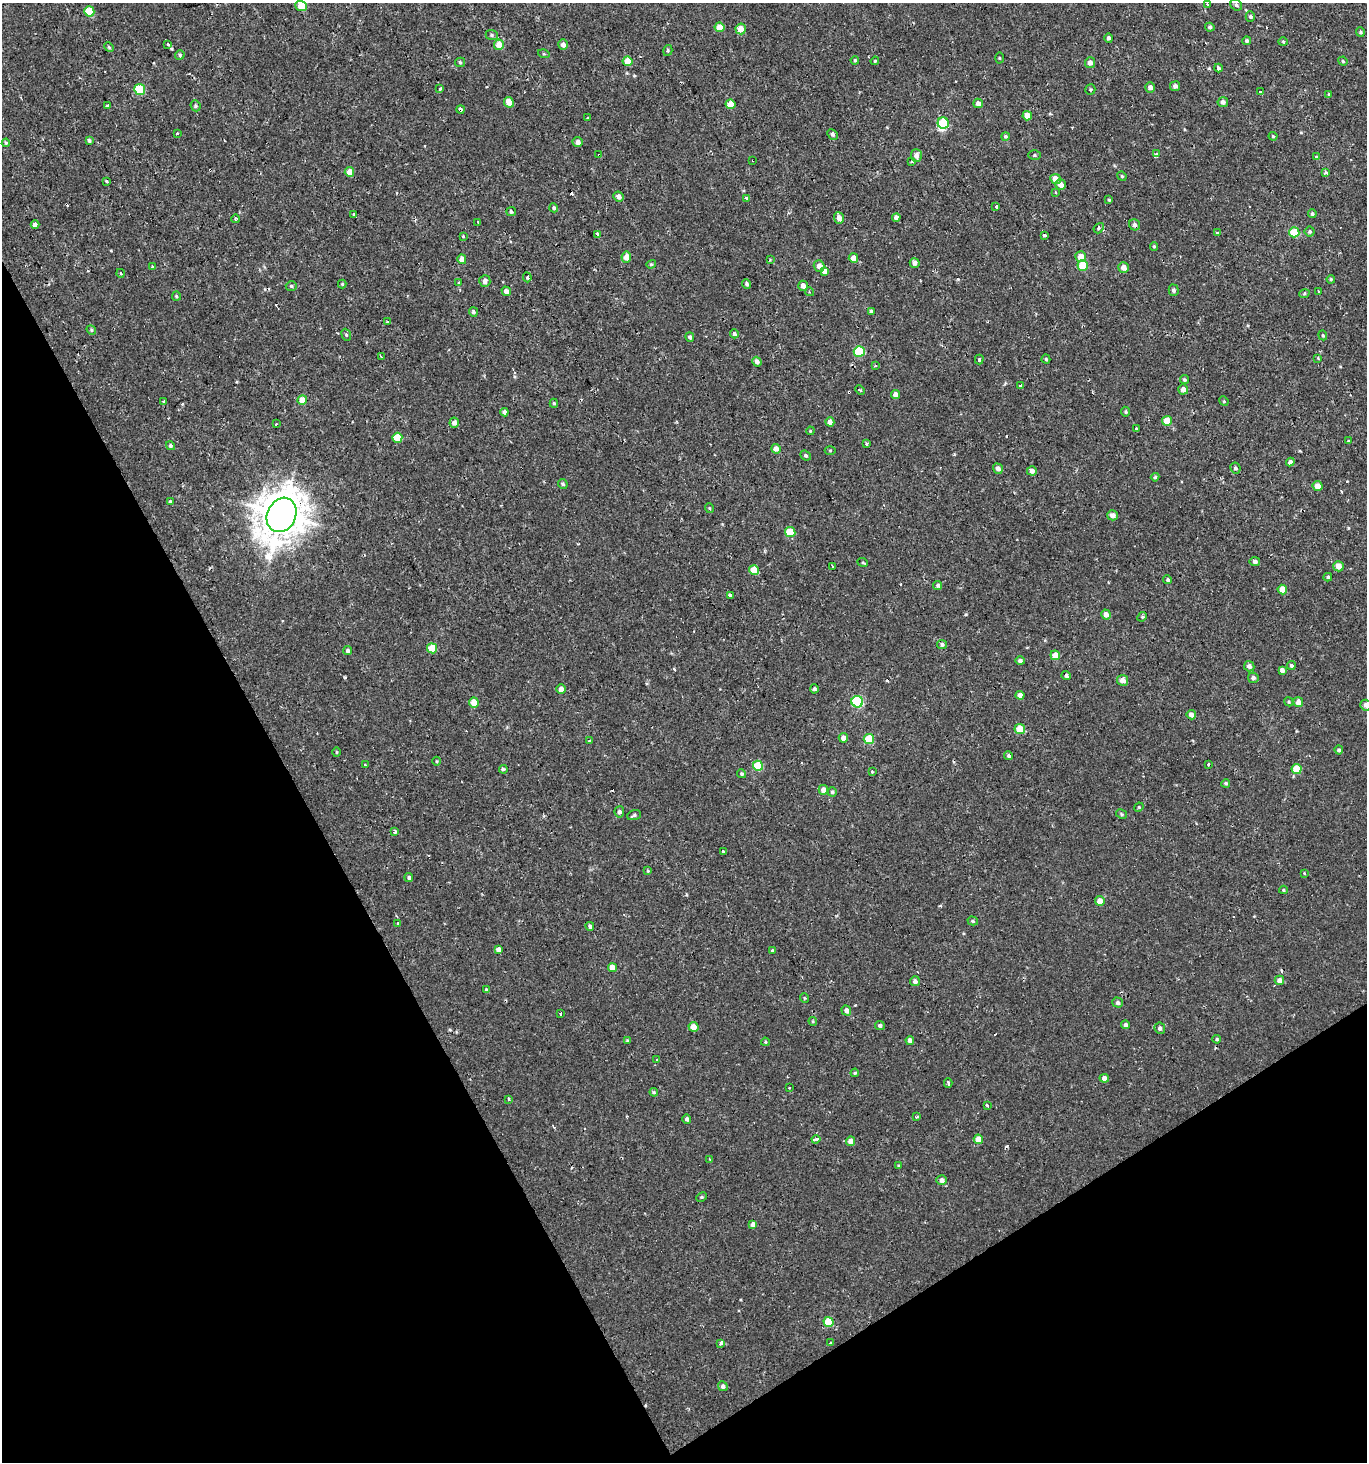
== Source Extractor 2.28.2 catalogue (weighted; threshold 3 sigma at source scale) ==
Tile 14 of 4 x 4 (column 2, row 4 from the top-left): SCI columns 1482-2846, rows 60-1519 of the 5776 x 5899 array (HDU 1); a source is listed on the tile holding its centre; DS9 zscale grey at full resolution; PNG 1369 x 1464 px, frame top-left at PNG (2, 3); each listed source drawn as its Kron ellipse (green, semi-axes under 4 px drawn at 4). Shown black and unused: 29% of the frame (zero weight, under 2 of 3 exposures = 3% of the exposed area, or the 3 px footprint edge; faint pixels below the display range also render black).
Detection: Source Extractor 2.28.2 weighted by HDU 2 'WHT'; one run over the whole footprint, this tile lists its part. Background 6.84e-04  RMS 0.0024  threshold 0.011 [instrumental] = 3 sigma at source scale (4.5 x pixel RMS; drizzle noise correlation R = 1.50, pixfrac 1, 0.0396/0.0396 arcsec/px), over >= 5 px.
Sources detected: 296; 1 inside a brighter object's white glare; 24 cosmic-ray / hot-pixel residue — neither listed nor drawn; the other 271 listed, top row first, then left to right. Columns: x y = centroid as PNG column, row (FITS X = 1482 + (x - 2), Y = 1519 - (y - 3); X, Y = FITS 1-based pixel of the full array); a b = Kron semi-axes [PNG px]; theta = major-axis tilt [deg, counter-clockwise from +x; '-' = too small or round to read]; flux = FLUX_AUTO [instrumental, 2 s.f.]
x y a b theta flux
1207 5 3 3 - 1.2
1236 5 6 5 - 0.56
301 6 6 4 -21 5.2
89 11 5 5 - 6.8
1250 17 5 4 - 0.51
720 27 5 4 - 3.1
1210 27 5 4 - 0.51
741 29 5 5 - 2.6
1360 32 5 4 - 0.3
492 35 6 5 - 0.4
1109 38 4 4 - 0.57
1247 41 4 4 - 0.46
1283 42 4 4 - 0.27
168 44 3 3 - 0.87
499 45 5 5 - 3.2
563 45 5 5 - 1
109 47 5 4 - 0.3
668 51 6 4 72 0.34
544 54 6 3 -17 0.26
180 55 5 4 - 0.36
999 58 5 3 - 0.22
855 60 4 4 - 0.25
627 61 5 5 - 3.7
875 61 4 3 - 0.23
1343 61 5 4 - 0.26
460 62 5 4 - 0.32
1090 63 5 5 - 1.2
1218 68 4 3 - 4.3
1175 86 5 5 - 0.8
1150 87 5 5 - 1
140 89 5 5 - 11
440 89 3 3 - 2
1090 89 5 5 - 0.32
1261 92 4 3 - 4.1
1329 94 4 4 - 0.21
509 102 5 4 - 2.4
1223 102 5 5 - 0.95
978 103 5 4 - 1.2
730 104 5 4 - 3.5
107 105 3 2 - 0.37
195 106 5 5 - 0.41
461 110 4 3 - 4.6
1027 116 5 4 - 2.8
587 118 3 3 - 1.4
943 123 5 5 - 11
178 134 3 3 - 0.7
832 134 6 4 -46 0.55
1005 136 4 4 - 0.31
1273 136 4 3 - 0.25
89 141 4 3 - 0.39
578 142 5 5 - 1.1
6 143 4 4 - 0.26
1157 154 3 3 - 8.6
599 155 3 3 - 1.4
1035 155 6 5 - 0.36
916 156 6 5 - 1.2
1317 156 3 3 - 1
753 160 3 3 - 0.37
912 161 3 3 - 0.24
349 172 5 4 - 2.2
1326 173 4 3 - 0.72
1122 176 5 4 - 0.29
1056 179 5 5 - 2.1
106 181 4 3 - 0.22
1060 184 5 5 - 1.8
1055 192 3 3 - 0.71
619 197 5 4 - 1.1
746 198 3 3 - 1.1
1109 200 4 4 - 0.28
996 207 3 3 - 6.4
554 208 4 4 - 0.44
511 212 5 4 - 0.44
1312 214 4 4 - 0.42
354 215 3 3 - 2
896 217 4 4 - 0.66
839 218 6 5 - 1.4
235 219 4 3 - 0.28
478 222 3 2 - 0.53
35 225 4 4 - 0.79
1135 225 6 5 - 0.73
1099 228 5 4 - 0.48
1294 232 5 5 - 7.5
1310 232 5 5 - 0.39
1217 233 4 3 - 0.76
598 234 4 3 - 2
1045 235 3 3 - 6
463 236 4 4 - 0.21
1154 246 4 4 - 0.27
626 257 5 5 - 2.4
1081 257 5 5 - 2.8
853 258 5 4 - 2
462 259 5 4 - 1.7
770 260 4 3 - 0.18
915 263 5 4 - 1
651 264 5 4 - 0.31
1083 265 5 5 - 6.8
152 266 3 3 - 0.5
819 266 6 5 - 1.4
1123 267 5 5 - 1.8
825 272 4 3 - 60
120 273 4 3 - 0.23
527 277 5 4 - 0.41
1331 279 4 3 - 0.26
485 281 6 5 - 1.3
459 283 3 3 - 0.69
342 284 4 4 - 0.3
747 284 5 4 - 0.52
291 286 5 4 - 0.36
803 286 5 4 - 1.4
1174 290 5 5 - 0.67
506 291 5 4 - 1.2
810 292 4 3 - 0.25
1319 292 4 3 - 0.67
1304 294 5 3 - 0.3
176 296 5 4 - 0.29
871 311 4 4 - 0.43
473 312 5 4 - 0.47
387 321 3 3 - 1.2
91 330 5 4 - 0.32
734 334 4 4 - 0.51
346 335 6 4 -68 0.42
1323 335 5 4 - 0.27
690 337 5 4 - 0.56
859 351 5 5 - 11
381 357 3 3 - 0.85
1318 358 4 3 - 0.34
979 359 5 3 - 0.33
1046 359 4 4 - 0.34
757 362 5 4 - 0.96
876 366 3 3 - 0.48
1184 380 4 4 - 0.35
1020 385 4 3 - 0.19
1183 389 5 5 - 1
860 390 5 3 - 0.27
896 395 4 4 - 1.2
302 400 5 5 - 2.6
164 401 3 3 - 1.6
1224 401 5 4 - 0.27
554 403 4 4 - 0.31
504 412 4 4 - 0.88
1126 412 5 4 - 0.34
1167 421 5 5 - 4.5
830 422 4 4 - 1.5
454 423 5 5 - 1.2
276 424 3 2 - 0.54
1136 429 3 3 - 1.9
810 431 4 3 - 0.2
397 438 5 5 - 5.6
1349 441 3 3 - 2.6
867 444 3 3 - 1.5
171 446 5 4 - 0.43
776 449 5 4 - 1.2
830 450 5 3 - 0.25
806 456 5 4 - 0.47
1290 462 4 4 - 1.2
1235 468 6 5 - 0.52
998 469 5 4 - 0.86
1032 471 5 4 - 1.1
1155 477 4 4 - 0.37
563 484 5 4 - 0.44
1317 486 5 4 - 2.7
170 502 3 3 - 2
709 508 5 3 - 0.22
282 515 18 14 64 700
1113 515 5 5 - 1.6
790 532 5 5 - 5.8
1255 561 5 4 - 0.73
863 563 5 3 - 0.25
832 566 3 2 - 0.54
1338 566 5 5 - 2.3
754 570 5 5 - 5
1328 577 4 4 - 0.39
1168 580 4 4 - 0.44
938 585 4 4 - 0.57
1282 590 5 4 - 3.4
730 596 3 3 - 6.7
1106 614 5 5 - 1.6
1142 617 5 4 - 0.35
942 644 5 4 - 0.54
432 648 5 5 - 6.4
348 650 4 4 - 0.58
1055 655 5 4 - 2.6
1020 661 5 4 - 0.65
1249 666 5 5 - 0.86
1291 666 4 4 - 0.52
1282 670 4 4 - 1
1066 676 5 4 - 0.61
1253 678 5 5 - 0.68
1123 680 5 5 - 1.9
561 689 5 4 - 1.5
814 689 4 4 - 0.52
1020 695 4 4 - 1.5
474 702 5 5 - 2.7
857 702 6 5 - 20
1289 702 5 3 - 0.28
1298 702 5 4 - 2.1
1366 705 5 5 - 1
1191 715 5 4 - 1.3
1020 729 5 5 - 4.8
843 738 4 4 - 1.4
869 739 5 5 - 9.2
589 741 3 3 - 0.52
1339 750 4 4 - 0.5
337 752 5 3 - 0.23
1009 756 4 4 - 0.45
436 761 4 3 - 0.21
365 764 3 3 - 0.42
1208 764 4 3 - 1.8
758 766 5 5 - 11
503 769 4 3 - 0.67
1297 769 5 5 - 5.8
872 772 4 3 - 0.3
742 774 4 4 - 0.4
1226 783 4 4 - 0.41
823 790 5 5 - 2.1
832 792 4 4 - 0.4
1139 807 5 3 - 0.22
619 812 5 5 - 0.6
1122 814 6 4 -29 0.36
634 815 7 5 18 0.48
395 832 4 3 - 0.6
723 851 3 3 - 1.3
648 871 4 4 - 0.25
1304 873 4 3 - 0.19
409 877 4 4 - 0.4
1283 890 4 4 - 0.26
1100 901 5 4 - 2.1
973 921 5 4 - 0.4
398 923 3 3 - 2.7
590 926 4 4 - 0.59
498 949 4 4 - 1.1
773 951 4 4 - 0.43
612 967 4 4 - 2.7
1279 980 5 4 - 1.7
915 981 5 5 - 0.86
486 989 4 3 - 0.96
804 998 5 3 - 0.18
1118 1002 5 5 - 0.72
846 1011 5 4 - 1.2
560 1013 3 3 - 3.3
813 1021 4 4 - 0.23
1126 1025 4 4 - 1.1
880 1026 5 4 - 0.51
693 1027 5 5 - 2.2
1160 1028 5 5 - 0.72
1217 1039 4 3 - 0.28
627 1040 3 3 - 0.21
910 1040 4 4 - 0.98
765 1042 4 4 - 0.26
657 1060 3 3 - 2.9
855 1073 4 3 - 0.31
1104 1078 4 4 - 1.3
948 1083 4 3 - 0.71
789 1087 3 3 - 0.49
654 1092 4 4 - 0.31
509 1100 3 3 - 2.2
987 1105 3 3 - 1.5
917 1117 3 3 - 0.31
687 1119 4 4 - 0.6
816 1139 4 3 - 1.1
978 1139 5 4 - 3.1
851 1141 5 4 - 2
710 1159 4 3 - 0.31
899 1165 4 3 - 0.27
942 1180 5 5 - 1.2
702 1197 6 4 27 0.37
753 1224 4 4 - 1.2
829 1322 5 5 - 6.8
721 1343 4 3 - 3.9
831 1343 3 3 - 3.8
723 1386 5 4 - 0.75
Overlapping masked pixels (flux is a lower limit): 6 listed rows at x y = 461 110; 599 155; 753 160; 349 172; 282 515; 857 702
Isophote crosses this tile's border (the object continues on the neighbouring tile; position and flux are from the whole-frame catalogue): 1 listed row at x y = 1366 705